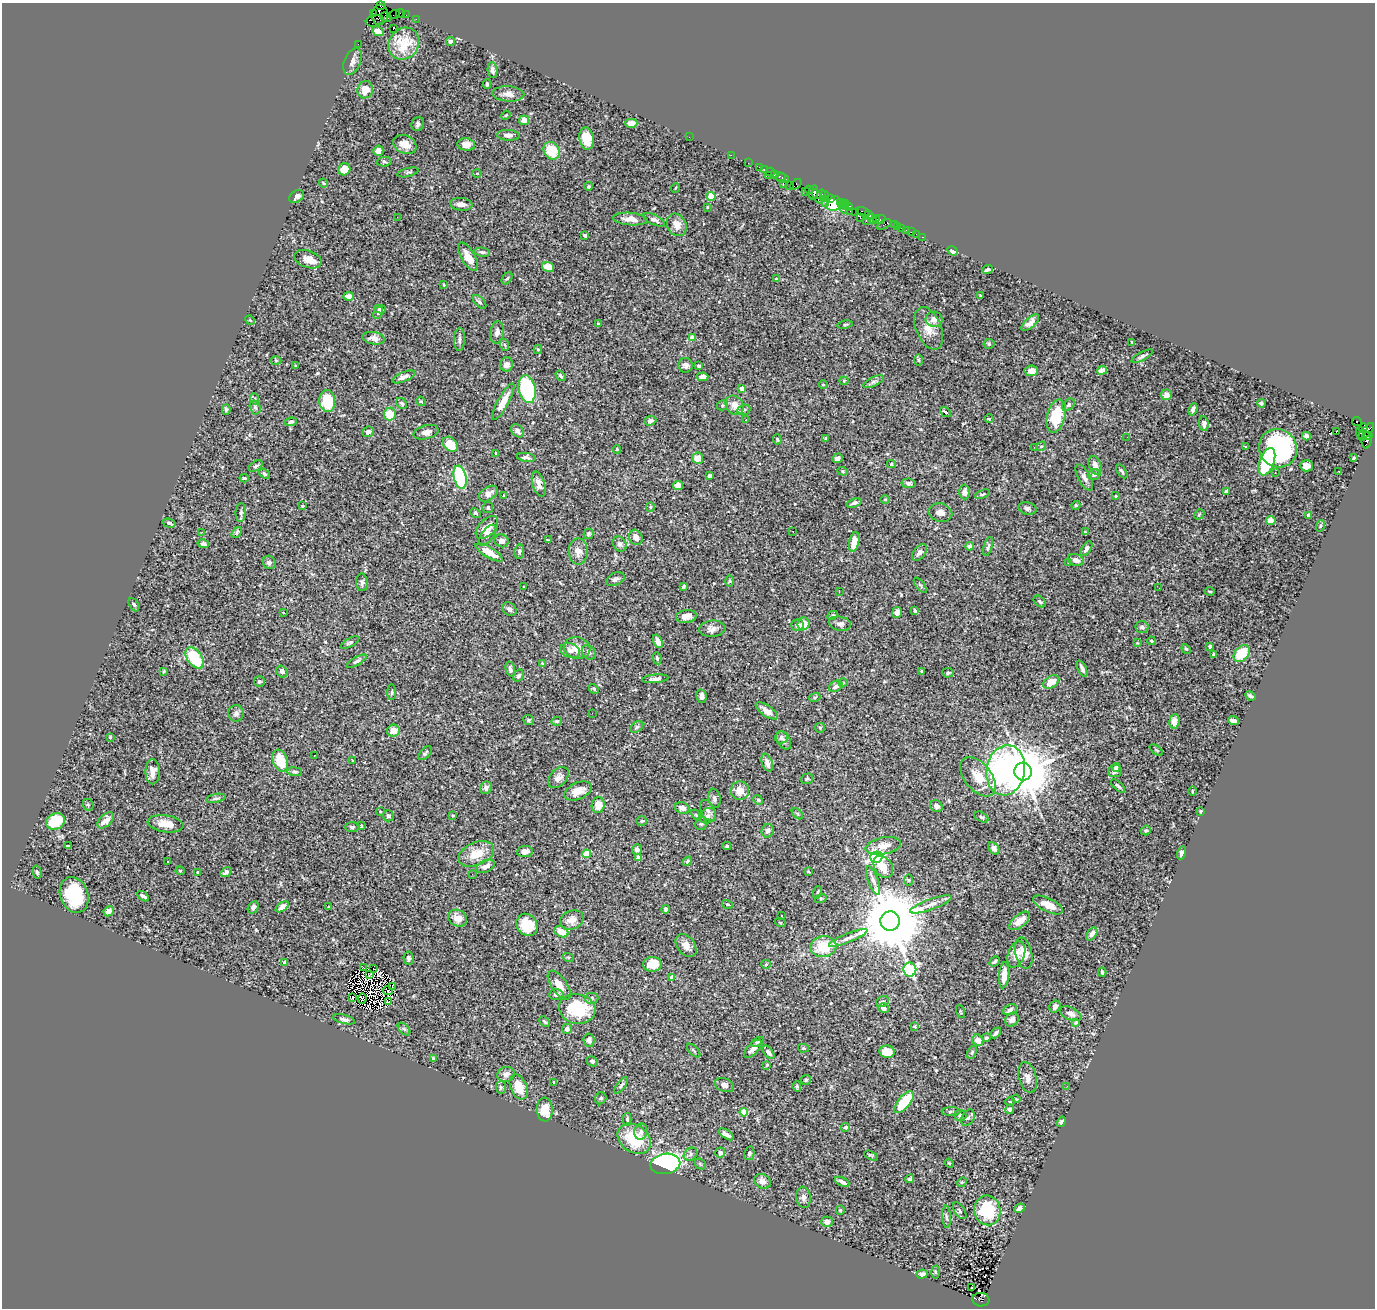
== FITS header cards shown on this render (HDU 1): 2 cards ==
NAXIS1  =                 1373
NAXIS2  =                 1306

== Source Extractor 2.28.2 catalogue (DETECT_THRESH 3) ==
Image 1373 x 1306 px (HDU 1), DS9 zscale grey, 1 PNG px = 1 image px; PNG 1377 x 1310 px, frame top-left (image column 1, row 1306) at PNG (2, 3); each listed source drawn as its Kron ellipse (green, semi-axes under 4 px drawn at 4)
Background 1.27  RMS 0.022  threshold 0.0655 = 3 sigma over >= 5 px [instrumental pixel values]
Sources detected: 536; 2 with non-positive FLUX_AUTO (blend fragments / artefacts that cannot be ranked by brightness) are neither listed nor drawn; of the other 534, the 500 brightest by FLUX_AUTO listed and drawn (34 fainter detections omitted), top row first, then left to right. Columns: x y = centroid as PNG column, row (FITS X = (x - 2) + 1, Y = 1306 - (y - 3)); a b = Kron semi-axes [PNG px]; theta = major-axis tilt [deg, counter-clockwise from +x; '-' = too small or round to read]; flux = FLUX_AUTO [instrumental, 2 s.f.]
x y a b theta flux
381 6 5 3 - 220
401 13 4 2 - 59
374 14 3 3 - 44
380 15 10 8 80 1900
394 15 6 2 18 61
406 15 2 2 - 19
386 17 5 5 - 300
416 19 2 2 - 27
375 21 9 5 12 930
393 29 3 2 - 1.8
378 31 6 4 -25 10
450 41 4 4 - 4.7
358 44 2 2 - 23
404 44 16 14 52 34
352 62 14 8 66 7.6
493 70 8 5 -85 4.9
487 84 4 3 - 2
365 90 9 7 72 16
508 94 16 7 -3 9.7
506 115 5 3 - 1.3
524 120 5 5 - 9.1
631 123 6 4 -2 8.9
418 124 7 6 - 3.4
508 135 11 5 -2 6
689 137 2 2 - 24
587 139 11 7 -81 24
405 144 12 9 -25 13
466 145 9 6 -6 12
378 151 5 5 - 7.2
551 151 9 7 -55 44
731 155 2 2 - 29
384 162 7 5 5 2.6
748 163 2 2 - 23
759 167 2 2 - 44
344 169 6 6 - 17
764 170 3 2 - 52
408 172 11 3 15 2
770 172 4 3 - 130
477 173 4 4 - 1.8
774 174 3 3 - 110
768 175 2 2 - 88
779 176 6 3 -10 110
782 178 6 3 -14 230
323 183 4 3 - 1.7
783 183 2 2 - 42
796 184 6 4 38 100
588 186 4 3 - 1.7
790 186 3 2 - 77
675 188 5 3 - 1.2
809 190 4 3 - 69
805 191 4 2 - 39
813 192 7 4 83 220
821 194 5 4 - 200
297 196 8 5 36 6.5
711 196 4 4 - 61
824 196 5 3 - 200
818 197 8 3 -60 320
830 198 4 2 - 210
840 202 3 2 - 96
825 203 2 2 - 45
461 204 11 6 -6 8.3
834 204 8 7 - 720
844 204 5 2 - 86
848 206 5 3 - 140
707 207 4 3 - 1.4
843 207 6 3 -69 160
850 211 3 2 - 40
855 212 2 2 - 50
863 212 7 3 -15 140
869 215 4 3 - 81
397 217 2 2 - 50
860 218 4 2 - 130
876 218 3 3 - 72
630 219 17 6 -5 12
872 219 5 3 - 120
654 220 12 5 -26 4
879 220 6 4 18 200
866 221 3 2 - 200
884 224 8 3 26 600
677 225 11 9 -64 13
894 225 2 2 - 15
897 226 3 2 - 12
902 228 4 3 - 180
906 230 2 2 - 14
911 232 2 2 - 15
916 234 2 2 - 11
585 235 4 3 - 3.1
923 237 3 2 - 26
953 251 5 4 - 6.4
482 252 8 4 -10 2.8
468 257 16 7 -59 15
308 259 14 8 -19 13
548 267 6 5 - 12
987 270 5 3 - 3.4
507 278 7 4 51 2.2
776 279 3 3 - 3.5
444 285 3 3 - 1.3
349 296 5 4 - 7.9
980 296 3 2 - 1.4
479 302 8 4 -46 3.5
380 309 6 3 -14 3.2
378 312 6 4 61 5.5
934 319 8 7 - 9.1
250 320 5 4 - 1.3
1030 323 11 5 43 7.6
598 324 3 2 - 1.1
845 325 8 3 10 2.1
929 328 22 12 -67 21
497 332 11 7 80 6.9
374 338 11 6 -9 7.9
692 338 4 4 - 12
459 339 11 5 89 4.9
1132 342 3 2 - 1.3
989 344 5 5 - 1.8
505 345 6 3 -70 1.8
538 349 4 4 - 1.6
1142 356 12 4 27 3.9
276 360 5 3 - 1.3
918 360 6 4 -89 1.9
506 364 7 6 - 7
685 365 7 7 - 5.3
296 366 4 3 - 1.3
699 366 3 3 - 3.3
1102 370 5 4 - 13
1031 371 7 5 4 10
561 376 6 4 -54 2.9
403 377 12 4 23 5.6
703 377 6 4 5 6.5
844 381 4 4 - 1.7
874 382 11 4 27 3.6
823 385 4 3 - 1.2
742 388 4 3 - 8.6
527 389 14 8 -79 120
1166 395 5 5 - 7.4
255 399 6 4 -72 2
327 401 11 8 -88 63
421 401 5 4 - 1.8
503 402 20 5 61 18
402 403 6 4 -45 3
1261 403 4 4 - 2.4
722 405 5 5 - 2.3
735 405 10 8 -54 13
1069 405 7 5 42 3
255 407 7 5 -74 2.8
226 409 5 4 - 2.8
1193 409 6 4 69 4.3
744 410 6 5 - 2.9
945 412 6 3 -39 2.9
390 414 6 6 - 25
1056 416 17 9 76 53
989 419 5 3 - 1.3
746 420 3 3 - 3.6
650 421 6 5 - 5.5
291 422 6 4 9 2.7
1357 422 5 3 - 200
1204 423 7 5 -79 6.8
1363 428 4 3 - 320
517 431 7 5 -48 6.9
368 432 6 5 - 4.2
426 432 13 6 14 8.1
1336 432 3 2 - 35
1366 432 11 5 48 960
1360 433 6 2 -78 120
1306 436 4 4 - 4.4
1369 436 4 3 - 94
1127 437 2 2 - 3
826 438 3 3 - 1.9
777 439 5 3 - 1.8
1366 440 8 5 -89 390
450 444 9 6 -45 28
1041 446 5 4 - 1.7
1245 446 3 3 - 2.8
1034 447 2 2 - 3.8
1278 448 19 18 - 230
617 449 4 3 - 1.3
496 453 3 2 - 1.2
526 457 9 4 -8 3.7
698 458 5 5 - 16
838 458 5 4 - 3.7
1354 458 3 3 - 1.8
1267 462 14 7 70 120
891 464 4 4 - 1.9
1095 465 10 6 -70 7.9
256 466 7 4 33 3
1306 466 7 5 -1 7.3
843 471 5 4 - 2
1122 471 8 3 -55 2.2
1339 471 3 2 - 2.1
1275 472 3 2 - 2.1
265 474 6 4 -38 2.7
1094 474 6 5 - 5.1
710 476 4 3 - 2.8
460 477 12 6 -77 130
1084 477 14 6 -61 6.5
244 478 4 3 - 1.8
909 483 7 5 -8 3.6
539 484 13 6 -72 8.5
678 485 5 4 - 9.1
1226 491 4 3 - 2.2
964 492 7 5 -88 7
488 494 10 6 31 9.6
983 494 8 3 21 2.1
504 495 3 3 - 1.2
1116 496 4 3 - 1.6
885 499 4 3 - 1.3
854 503 8 4 18 3.7
1076 505 5 4 - 2.7
302 506 3 2 - 1.3
488 507 5 5 - 2.2
650 507 4 4 - 1.6
1027 508 9 6 -14 4.4
241 512 9 5 85 3.6
476 513 6 4 -27 1.9
940 513 12 9 -12 9.5
1199 514 6 4 46 2
1308 515 4 3 - 2.1
1271 520 5 4 - 11
169 523 6 4 -16 2.3
1320 526 6 3 71 1.7
487 528 14 8 46 16
793 531 3 2 - 1.7
202 532 3 2 - 3.3
1085 532 4 4 - 1.2
237 533 6 4 52 2.4
588 534 5 5 - 2.7
487 535 12 6 53 6
636 537 8 6 -61 7.9
548 540 3 2 - 1.3
502 541 7 6 - 6.1
854 542 10 5 78 16
203 544 6 4 -16 3
620 544 8 6 -53 4.6
970 546 4 4 - 4.6
988 546 10 4 74 3.1
1086 549 8 4 57 5.6
519 551 7 4 85 3.6
489 552 15 5 -30 21
578 552 13 9 -88 12
919 553 9 5 49 5.8
1076 560 8 5 -19 6.3
269 562 7 6 - 5.4
1068 563 3 2 - 1.2
615 579 10 6 24 4.6
729 581 6 4 90 1.6
362 582 9 6 -87 4.1
920 585 9 4 -52 2.6
524 586 4 3 - 1.1
684 586 4 3 - 1.7
1159 588 2 2 - 2.1
1210 591 5 2 - 1.3
839 592 2 2 - 5.3
1040 602 7 4 -41 2.9
134 604 7 4 -61 2.2
509 609 8 6 -32 3.8
915 611 4 2 - 1.8
897 612 5 5 - 11
283 613 3 2 - 1.4
833 615 5 4 - 2.2
686 616 10 6 8 13
803 624 6 6 - 24
840 624 11 7 -11 6.3
797 625 6 5 - 5.7
1142 627 6 6 - 4.4
712 629 13 8 5 8.2
658 641 7 4 -68 11
1151 641 4 3 - 1.8
350 643 10 4 29 2.8
1137 643 4 4 - 1.2
1210 646 3 3 - 3.2
577 648 13 10 -12 18
1186 649 5 3 - 1.8
570 651 10 7 -22 6.6
589 652 8 6 -50 5
1242 653 9 7 48 36
1214 654 3 3 - 2.1
194 658 12 7 -54 69
657 658 6 4 -79 2.3
357 661 11 4 29 3.5
542 663 4 4 - 1.4
1082 668 9 3 -64 4
510 669 7 4 -77 4.2
164 671 4 3 - 1.5
922 671 3 3 - 2
282 672 6 5 - 5.2
948 673 6 4 -6 2.9
518 676 6 5 - 3.2
655 679 13 4 5 6.2
259 682 5 5 - 3
1051 682 9 5 32 19
843 683 4 4 - 1.5
836 686 7 5 27 6.1
594 689 5 4 - 1.8
392 692 8 3 86 1.9
701 696 7 5 -81 5.7
1251 696 5 2 - 2.5
815 697 5 3 - 1.8
767 711 13 5 -35 11
236 713 8 7 - 5
592 713 3 2 - 1.7
529 720 5 5 - 2.8
557 721 5 4 - 2.5
1174 721 7 5 83 8.2
1233 721 5 4 - 7.2
637 727 7 4 37 2.7
820 728 5 4 - 1.7
393 731 6 6 - 16
110 737 4 3 - 1.2
782 737 6 6 - 3.4
784 740 10 6 -59 4.7
1156 750 7 4 -36 1.9
425 753 8 4 46 2.9
314 755 3 2 - 1.3
353 760 3 2 - 1.7
280 761 11 7 -70 38
767 762 9 5 -72 8.5
1116 767 4 4 - 2.6
1006 770 25 19 80 360
1115 771 7 6 - 5.3
153 772 12 7 89 11
295 772 7 4 -6 2.4
1023 772 9 8 - 8500
558 777 12 8 45 8.1
978 777 23 13 -51 29
807 779 6 5 - 2.3
1118 786 8 3 -42 2.5
486 788 6 5 - 4.8
578 791 14 8 23 17
740 791 9 9 - 17
1192 791 4 3 - 1.2
216 798 10 4 11 3.3
714 798 10 6 -80 4.4
758 800 5 4 - 1.8
88 805 6 5 - 2.4
598 805 8 6 79 19
936 806 6 5 - 5.2
682 808 7 5 -20 10
708 810 11 6 -63 5.9
1201 811 4 2 - 1.8
380 812 3 2 - 1.4
797 814 7 4 -45 2.2
696 815 6 4 -45 1.9
388 816 5 5 - 3.4
453 816 3 3 - 1.5
708 816 9 7 28 6.6
981 817 7 4 -27 2.7
106 820 10 6 45 12
55 821 10 8 27 49
641 821 5 4 - 2
165 824 18 8 -9 17
701 824 6 5 - 3.4
361 826 4 3 - 1.6
352 827 7 4 -1 2.8
1146 830 5 4 - 2.6
768 831 7 6 - 5.6
69 845 3 2 - 22
727 846 4 3 - 1.8
883 846 18 8 11 16
994 848 7 4 -54 6.6
637 849 5 5 - 6.5
525 852 8 5 7 9.9
1182 853 6 4 75 5
476 854 19 11 22 26
586 854 4 4 - 40
876 857 6 5 - 300
638 858 4 4 - 12
687 861 5 3 - 2.1
167 862 3 2 - 4.2
485 866 10 6 25 8.1
883 867 12 8 -56 18
180 871 4 4 - 1.9
808 871 3 2 - 1.2
37 872 7 4 -76 2.5
198 872 3 2 - 1.6
226 872 6 3 36 5.4
472 874 2 2 - 6.1
873 880 15 5 -71 6.8
909 880 5 3 - 1.4
818 892 6 4 71 1.9
74 895 18 14 -69 84
143 896 6 3 -35 4
821 898 6 4 17 1.5
727 904 5 4 - 1.8
931 904 22 5 20 10
1048 905 16 6 -26 16
253 907 6 5 - 4.2
282 907 7 4 36 6.8
329 907 3 2 - 1.2
666 909 4 3 - 4
109 911 5 4 - 8.2
781 915 3 3 - 3.3
457 918 10 8 -27 14
572 920 12 9 23 12
890 921 10 9 - 17000
1020 921 12 6 39 18
780 922 5 3 - 1.3
527 925 11 10 - 42
561 932 7 5 -26 17
1092 934 7 4 56 8.4
848 938 20 4 22 8.1
686 945 13 8 -51 12
823 946 13 10 7 45
1024 953 16 8 -77 17
1016 954 13 8 70 16
568 957 6 3 -19 1.4
409 958 7 5 -86 3.9
284 962 3 3 - 5.5
995 962 6 3 41 1.9
652 964 9 7 6 25
766 964 4 4 - 1.7
364 968 3 2 - 1.5
374 969 3 2 - 1.5
910 970 7 6 - 170
1102 972 4 2 - 2.5
370 974 3 2 - 2.8
1004 975 13 5 84 20
672 978 4 3 - 8.4
559 985 17 7 -55 16
392 986 3 2 - 1.4
388 991 4 2 - 1.6
556 994 7 5 1 5.9
353 997 3 2 - 4.8
592 998 7 5 1 3.3
362 999 5 2 - 1.6
388 1001 3 2 - 2.4
882 1002 7 5 29 3.7
1055 1006 6 5 - 6.4
884 1008 5 4 - 5.8
577 1009 18 14 -11 80
1010 1010 7 5 24 3.9
960 1011 7 3 -71 1.4
1071 1014 11 6 -24 6.8
344 1019 11 4 -15 4.8
1012 1019 7 6 - 7.3
545 1022 6 2 -44 1.8
1075 1022 4 3 - 2.6
914 1026 4 3 - 1.5
404 1029 7 4 -45 2.7
567 1029 5 5 - 6.5
996 1033 6 3 45 3
986 1038 4 4 - 1.9
589 1040 7 5 -87 6.5
978 1040 6 5 - 12
758 1042 7 4 26 2.3
803 1048 5 4 - 2.4
753 1049 11 5 47 8.2
694 1050 8 3 -45 2.1
768 1052 8 4 -52 5
887 1052 8 6 -10 22
972 1052 7 4 66 2.2
433 1058 4 3 - 1.6
592 1061 6 5 - 2.7
767 1065 4 4 - 1.4
506 1074 9 7 15 7.9
1028 1077 16 9 -75 9
806 1080 5 5 - 2.2
554 1082 3 2 - 1.5
621 1085 10 4 52 3.4
724 1085 10 6 -22 5.7
797 1086 5 4 - 2.3
1067 1086 2 2 - 5.3
501 1087 6 5 - 2.6
519 1087 13 8 -67 26
601 1098 6 5 - 3.3
1016 1099 4 3 - 1.6
904 1102 13 6 50 57
1010 1102 5 3 - 1.4
1010 1109 5 4 - 5.8
545 1110 12 8 -87 25
744 1112 4 4 - 41
951 1112 9 3 1 2.1
960 1115 6 5 - 4.4
968 1118 9 6 62 3.9
627 1119 6 4 -89 2.7
1061 1122 5 4 - 3
845 1127 5 4 - 2.7
641 1132 8 6 74 5.3
726 1134 9 3 -33 5.3
634 1139 18 13 -36 63
720 1153 5 5 - 4.5
749 1153 7 5 77 4
691 1154 7 6 - 4.5
871 1156 7 3 -28 1.9
949 1163 5 3 - 1.3
665 1164 15 10 10 230
700 1164 6 5 - 2.3
910 1179 4 3 - 4.1
762 1181 8 7 - 7
842 1182 7 3 -27 4.7
962 1182 5 4 - 1.6
803 1197 11 7 -84 6.2
1020 1208 5 4 - 5.3
840 1210 5 4 - 1.6
987 1210 15 13 -79 73
960 1211 9 5 -55 3
946 1217 11 4 -86 3.5
827 1222 6 5 - 7.2
935 1272 6 4 -87 2.2
922 1274 6 4 16 4.2
972 1287 3 2 - 6
981 1300 8 6 -7 820
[34 fainter detections neither listed nor drawn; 2 non-positive-flux detections neither listed nor drawn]